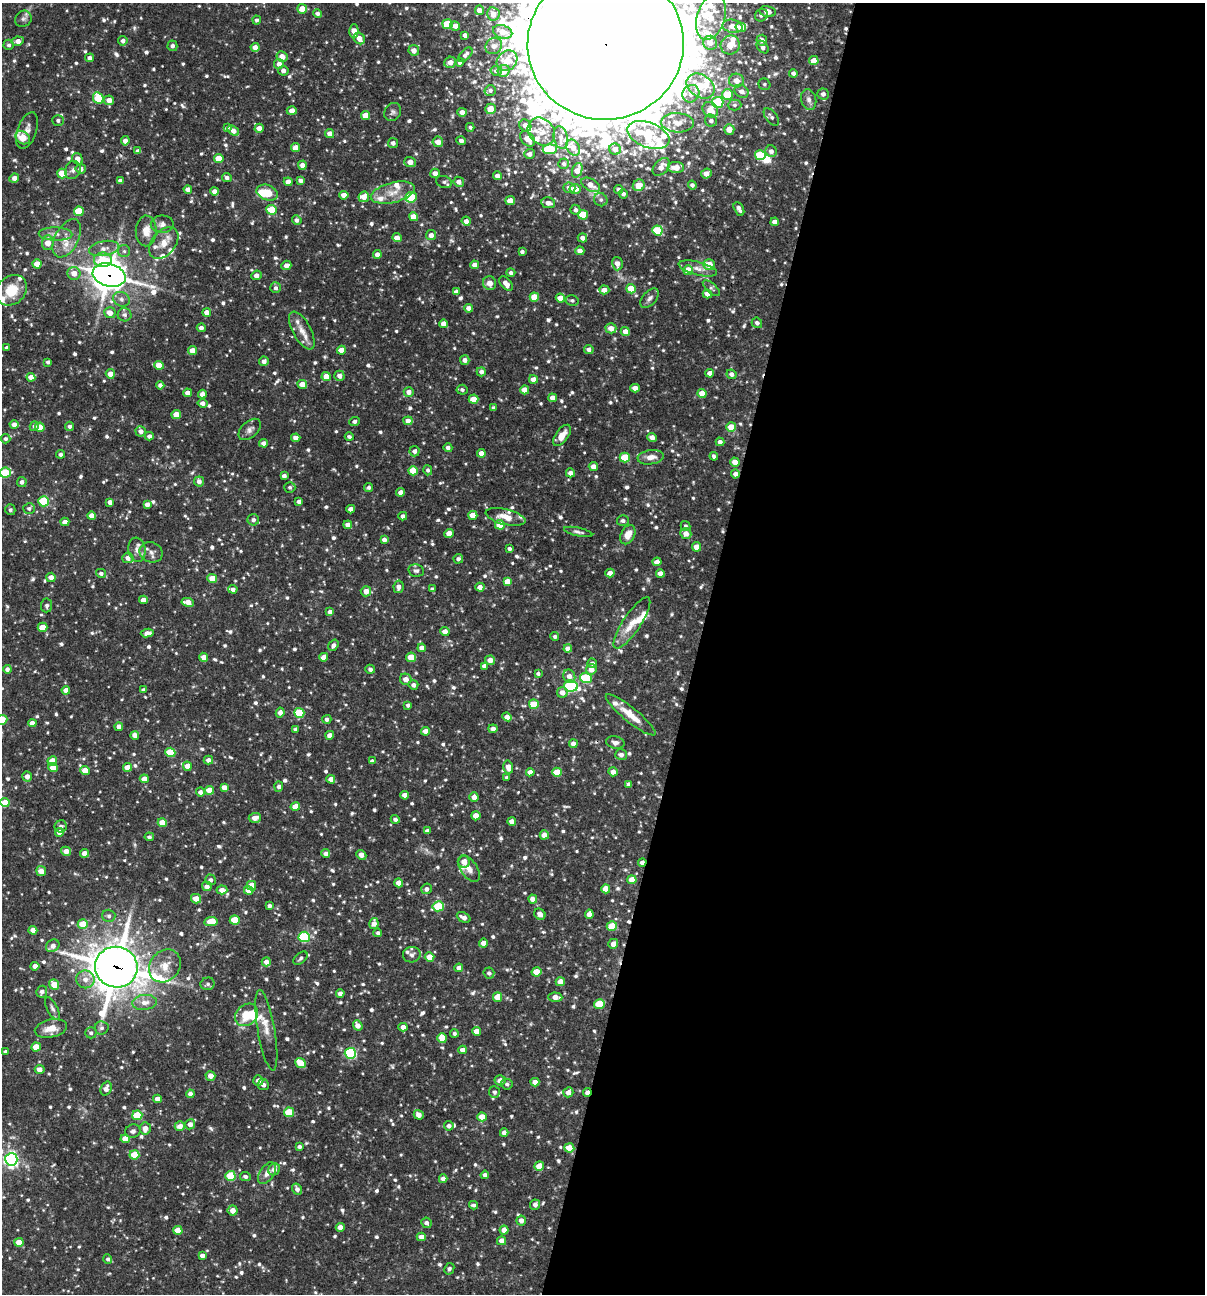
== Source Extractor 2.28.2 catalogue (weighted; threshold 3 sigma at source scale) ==
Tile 12 of 4 x 4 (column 4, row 3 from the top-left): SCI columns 3860-5062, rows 1293-2584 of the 5187 x 5168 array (HDU 1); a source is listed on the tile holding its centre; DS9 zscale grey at full resolution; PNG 1207 x 1296 px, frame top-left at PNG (2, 3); each listed source drawn as its Kron ellipse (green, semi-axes under 4 px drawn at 4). Shown black and unused: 42% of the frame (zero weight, under 3 of 4 exposures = <1% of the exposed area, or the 3 px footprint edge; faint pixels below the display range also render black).
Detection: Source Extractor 2.28.2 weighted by HDU 2 'WHT'; one run over the whole footprint, this tile lists its part. Background 0.0862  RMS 0.0039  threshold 0.0174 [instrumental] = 3 sigma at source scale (4.5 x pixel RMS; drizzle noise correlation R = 1.50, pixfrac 1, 0.05/0.05 arcsec/px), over >= 5 px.
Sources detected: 974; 2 inside a brighter object's white glare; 2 cosmic-ray / hot-pixel residue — neither listed nor drawn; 36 inside a brighter listed object's ellipse — not listed separately; of the other 934, all 500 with FLUX_AUTO >= 0.924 (the completeness limit of this list) listed and drawn (434 fainter detections not listed), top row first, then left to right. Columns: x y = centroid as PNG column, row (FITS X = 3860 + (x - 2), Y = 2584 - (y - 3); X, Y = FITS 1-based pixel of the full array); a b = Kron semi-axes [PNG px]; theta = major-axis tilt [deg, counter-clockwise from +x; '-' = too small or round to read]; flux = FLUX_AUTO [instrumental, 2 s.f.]
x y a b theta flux
302 9 5 5 - 4
479 10 5 4 - 2.4
768 11 8 5 -13 3.2
317 13 4 4 - 1.3
493 14 6 6 - 3.4
761 15 6 6 - 1.4
711 17 23 14 73 10
23 19 9 7 41 1.4
257 20 4 4 - 0.97
447 24 5 5 - 15
455 26 5 4 - 2.4
733 26 10 6 -11 3.7
741 27 5 4 - 5.9
354 31 7 4 -89 4.1
503 32 10 6 -18 4.4
465 35 4 4 - 1.7
359 38 6 5 - 3.1
762 40 5 5 - 2.4
18 41 6 4 10 2.7
123 41 4 4 - 1.5
710 43 7 7 - 3.2
606 44 78 76 9 15000
9 45 5 5 - 1.1
730 45 10 9 - 5.5
172 46 5 5 - 1.3
494 46 9 7 38 1.6
763 47 7 5 -47 1.3
255 48 4 4 - 3.3
414 50 5 5 - 2.9
465 55 9 5 45 1.5
282 56 5 5 - 3
90 58 4 4 - 1.5
507 61 11 9 47 5.3
814 61 4 4 - 5.6
450 62 6 5 - 3.2
460 62 4 4 - 1.8
279 64 5 5 - 2.4
283 71 5 5 - 1.7
496 71 5 5 - 1.1
504 71 6 5 - 3.2
793 73 4 4 - 1.4
736 81 7 7 - 3.5
764 84 6 5 - 0.92
701 86 15 11 -34 9.8
490 90 6 5 - 1.1
741 91 7 6 - 2.4
691 94 9 8 - 2
823 94 5 5 - 1.4
727 95 5 5 - 9.9
98 98 6 5 - 15
109 100 5 5 - 3.3
809 100 10 7 -76 1.8
717 102 6 5 - 22
735 105 7 5 1 1
490 109 5 5 - 5.3
710 110 8 7 - 4.5
292 111 5 4 - 2.9
393 112 9 8 - 1.3
462 112 4 4 - 2.5
365 115 4 4 - 5.6
771 117 10 5 -51 1.3
58 120 5 5 - 1.1
711 121 6 6 - 1.7
678 123 16 9 -3 4.6
525 125 6 5 - 2.5
470 127 4 4 - 0.94
227 128 4 4 - 1.1
259 128 4 4 - 2.5
729 129 5 5 - 4.6
27 130 19 9 71 2.9
233 131 6 4 -37 3.1
541 132 15 12 -48 5.2
330 133 5 4 - 2.6
648 135 22 12 -21 13
561 137 11 7 -77 1.9
23 138 8 6 -35 6.2
528 139 9 6 -45 4.2
125 141 4 4 - 2.5
461 141 5 4 - 1.6
438 142 5 5 - 3
393 143 5 5 - 1.6
295 148 4 4 - 4.1
573 148 8 6 -57 3.6
550 149 7 5 3 18
615 149 6 5 - 2.9
138 151 4 4 - 1.8
771 151 6 5 - 1.9
529 154 5 5 - 1.7
760 155 5 5 - 18
219 158 5 4 - 6.6
77 159 6 5 - 2.3
410 162 6 5 - 3.3
564 164 5 5 - 0.93
302 165 5 4 - 2.3
661 167 10 6 47 3.4
676 167 8 5 -2 4.3
81 169 5 5 - 2
73 170 9 7 65 1.7
577 170 7 5 68 3.9
62 173 5 5 - 9.5
435 173 5 4 - 2.4
706 173 5 5 - 3.1
497 176 4 4 - 2.5
14 178 5 4 - 2.5
227 178 5 4 - 1.4
300 180 4 4 - 1.4
120 181 4 4 - 1.5
288 182 4 4 - 2.9
444 182 8 6 -22 1.1
459 182 5 5 - 2.3
590 185 10 6 -30 3.5
639 185 6 5 - 6.1
692 185 4 4 - 1.2
569 188 6 5 - 3
188 189 4 4 - 2.5
575 189 5 5 - 4.2
619 190 4 4 - 1.4
214 191 4 4 - 2.3
267 193 11 7 -21 8.6
393 193 22 10 14 5.9
623 194 4 4 - 1.1
344 195 4 4 - 3.6
364 197 5 5 - 3.3
411 197 6 5 - 17
601 200 7 6 - 1.3
510 201 4 4 - 3.7
548 203 7 5 -10 2.6
739 209 7 4 -62 1.6
271 210 5 5 - 11
576 210 5 5 - 1.5
79 211 5 4 - 13
583 215 5 5 - 11
413 217 4 4 - 5.4
297 220 5 4 - 1.5
466 221 4 4 - 2
775 222 4 4 - 3.2
162 224 11 8 2 2.2
657 230 5 5 - 17
146 231 15 10 89 4.9
55 234 17 6 -2 2.8
431 235 5 5 - 2.5
67 238 21 11 63 5.7
397 238 5 4 - 2.6
582 238 5 4 - 1.8
48 243 7 6 - 4.5
164 243 18 12 50 5.1
104 248 15 7 11 3.1
124 251 6 6 - 1
580 251 4 4 - 2.6
522 252 4 3 - 1.2
377 254 4 4 - 2.4
103 260 9 7 2 11
37 264 4 4 - 4.9
617 264 7 5 -75 2.7
286 265 5 4 - 2.1
475 265 4 4 - 2.4
709 265 6 5 - 6.3
698 268 20 6 -14 3.3
688 270 5 5 - 6.7
74 273 6 6 - 3.5
511 273 4 4 - 1
109 275 17 11 -15 620
256 275 5 4 - 2.8
490 283 7 6 - 2.9
506 284 8 5 -49 2.4
276 288 5 5 - 1.2
711 288 11 5 -41 1
631 289 5 4 - 8.2
11 290 17 13 44 9.2
604 290 5 4 - 2.6
456 292 4 4 - 1.5
707 294 5 4 - 2.9
534 297 4 4 - 8.2
560 298 4 4 - 4.7
650 298 11 7 47 1.6
121 299 8 7 - 1.6
572 300 6 5 - 0.97
469 308 4 4 - 2.3
207 312 4 4 - 2.8
110 313 6 5 - 3.3
125 315 7 6 - 1.2
757 323 5 5 - 1.4
443 324 4 4 - 2.7
201 328 4 4 - 1.5
611 328 5 5 - 3.3
302 331 21 9 -62 4.5
625 332 5 4 - 3.3
7 348 4 3 - 1.2
589 349 5 4 - 1.5
341 350 4 4 - 3.8
192 351 4 4 - 4
465 360 5 4 - 2
264 361 5 4 - 1.8
48 362 4 4 - 1
159 365 5 4 - 5.1
481 372 4 4 - 1.6
710 373 4 4 - 2.6
110 374 5 4 - 3.1
731 374 5 4 - 1.8
326 376 4 4 - 4.3
339 376 5 5 - 2.3
31 377 4 4 - 3.3
533 379 4 4 - 3.4
302 384 5 4 - 4.1
160 385 4 4 - 1.3
635 388 4 4 - 3
462 390 5 5 - 1
525 390 4 4 - 5.1
409 392 5 4 - 2.4
188 393 4 4 - 2.4
702 393 4 4 - 5.3
202 394 4 4 - 2.7
552 398 4 4 - 2.9
474 399 5 4 - 7.5
203 403 5 4 - 1.6
494 408 4 3 - 1.1
176 415 4 4 - 6.1
408 421 4 4 - 2.6
354 422 5 4 - 1.2
14 425 4 4 - 2.4
34 426 5 4 - 0.97
70 426 4 4 - 1.4
40 427 4 4 - 7.1
731 427 5 4 - 8.2
250 429 13 8 42 2
141 431 5 5 - 2.1
562 435 12 6 54 4.2
149 436 4 4 - 1.4
349 437 4 3 - 1
652 437 5 4 - 2.5
296 438 4 4 - 2.4
6 439 5 5 - 0.94
720 442 4 4 - 1.6
264 443 4 4 - 2.2
448 448 4 4 - 1.4
414 451 5 5 - 1.5
481 453 4 4 - 3.1
61 454 4 4 - 1.2
714 456 4 3 - 1.1
651 457 13 7 8 3.3
625 458 5 5 - 14
735 462 5 4 - 3.6
593 467 4 4 - 2.9
428 470 5 4 - 1
413 471 5 4 - 9.2
5 473 5 5 - 15
570 473 4 4 - 1.9
735 474 4 4 - 1.9
284 476 4 4 - 1.5
199 481 5 5 - 1.7
22 482 5 5 - 1.4
290 487 5 5 - 1.1
369 487 4 4 - 0.96
401 492 4 4 - 2.6
44 501 5 5 - 20
110 502 4 4 - 2
299 502 4 4 - 2
147 504 4 4 - 2.2
29 508 6 5 - 1.1
351 509 4 4 - 2.4
10 510 5 5 - 1
473 515 4 4 - 5.1
92 516 4 4 - 3
403 516 4 4 - 1.6
505 517 20 7 -14 5.1
253 520 6 5 - 1.4
623 521 6 5 - 1.1
65 522 4 4 - 3
348 525 4 4 - 2.5
500 525 5 5 - 6.6
686 526 5 4 - 0.92
578 532 14 4 -12 1.3
449 533 4 4 - 4.2
686 533 5 5 - 3.1
628 535 10 6 62 4.2
384 540 4 4 - 1.7
696 547 4 4 - 3.4
509 549 4 3 - 1.1
137 550 12 8 -81 2.4
151 552 12 10 -23 2.4
128 558 5 5 - 2.2
458 559 5 4 - 1.3
657 562 4 4 - 3.1
416 571 8 6 -11 1.1
101 573 5 4 - 1.2
610 573 4 4 - 2.7
660 573 4 4 - 2.8
51 577 4 4 - 2.5
212 578 5 4 - 6.8
507 582 4 4 - 5.4
398 587 6 5 - 2
480 587 4 4 - 2.5
233 589 4 4 - 1.5
432 589 4 3 - 1
366 591 5 5 - 3.1
143 600 4 4 - 2.6
188 602 6 4 -10 4.4
47 605 7 5 85 1.2
330 612 4 4 - 1.8
632 623 30 9 56 6.7
43 627 5 4 - 4.8
445 631 4 4 - 2.6
147 633 6 4 7 2.2
555 636 4 4 - 1.1
333 645 6 4 53 1.5
422 648 4 4 - 3.2
568 649 4 4 - 2.6
204 657 4 4 - 3
324 657 4 4 - 3.4
411 657 5 4 - 7.6
490 660 5 4 - 2.8
592 663 5 4 - 1.6
484 666 4 4 - 2
7 669 4 4 - 1.4
370 669 5 4 - 1.5
591 669 5 5 - 3.3
538 674 4 4 - 1.1
569 676 7 6 - 2.5
586 678 6 5 - 21
406 679 6 5 - 2.9
413 685 5 4 - 1.7
571 686 7 5 -11 40
66 690 4 4 - 2.5
143 690 4 4 - 1.2
562 692 5 5 - 2.5
534 704 5 5 - 9.9
408 705 4 4 - 0.94
280 713 5 4 - 2.1
299 713 5 5 - 18
631 715 31 7 -39 7.3
507 717 5 4 - 2.8
327 719 4 4 - 1.2
2 720 6 5 - 11
32 723 4 4 - 2.4
119 727 4 4 - 3.1
295 729 4 4 - 0.93
493 729 4 4 - 2.3
426 731 4 4 - 2.4
135 735 4 4 - 2.7
330 735 4 4 - 2.7
615 742 9 6 -12 1.6
573 744 4 4 - 2.7
170 752 5 4 - 13
621 755 6 5 - 1.6
208 760 5 4 - 2
52 761 5 4 - 4.8
372 761 4 4 - 1.2
187 766 4 4 - 3.4
53 767 5 4 - 5.2
127 767 4 4 - 4.8
508 767 6 5 - 3.2
85 771 4 4 - 6
530 772 4 4 - 2.7
557 772 5 4 - 9.9
613 772 5 4 - 2.6
27 776 5 5 - 2.5
507 778 4 3 - 0.99
144 779 4 4 - 3.6
331 779 4 4 - 2.9
629 784 4 4 - 1.2
224 787 4 4 - 2.4
279 787 5 4 - 1.3
210 790 5 4 - 6.4
200 792 4 4 - 1.7
405 795 4 4 - 3
474 797 4 4 - 2.9
5 803 4 4 - 7.1
295 807 4 4 - 5
476 816 4 4 - 5
255 818 6 5 - 3
395 819 4 4 - 1.4
512 821 4 4 - 2.6
162 823 4 4 - 6.5
61 826 6 6 - 1.2
427 831 4 4 - 1.4
59 832 4 4 - 2.7
544 835 5 4 - 3.6
149 837 5 4 - 0.94
66 851 5 4 - 3.1
84 853 4 4 - 3.1
326 854 4 4 - 1.7
361 855 5 4 - 2.8
464 862 6 6 - 3.3
642 862 4 4 - 1.7
469 869 15 8 -54 2.8
41 871 5 5 - 3.3
210 880 5 5 - 1.2
632 880 4 4 - 5.8
399 883 4 4 - 4
207 886 5 5 - 2.3
251 886 5 4 - 6.5
426 889 5 5 - 1.5
606 889 4 4 - 5.2
222 890 5 4 - 3
249 890 5 4 - 4.6
196 899 5 4 - 3.9
533 899 5 4 - 2.9
269 906 4 3 - 1.1
438 906 5 5 - 17
540 914 6 5 - 2.3
589 914 4 4 - 2.7
109 916 6 6 - 0.99
464 917 7 4 -24 2.2
235 920 5 4 - 9.8
211 922 7 4 8 7
374 923 5 4 - 2.7
83 924 5 5 - 9.1
612 926 5 4 - 9.1
33 930 4 4 - 3.6
378 933 4 4 - 0.99
304 937 5 5 - 32
484 943 4 4 - 3.9
613 944 5 4 - 2.8
53 946 7 6 - 2.5
412 955 9 7 12 1.5
430 957 5 4 - 4.6
301 958 8 5 44 0.93
266 962 4 4 - 2.4
35 966 4 4 - 2.5
165 966 17 14 50 6.4
116 967 21 20 - 1200
459 968 4 4 - 2.6
537 972 5 4 - 7.5
489 973 5 5 - 1.3
85 979 9 9 - 3
560 982 4 4 - 3.3
208 984 7 6 - 1
54 985 5 4 - 7.4
42 992 6 5 - 1.5
340 994 4 4 - 2.4
498 997 4 4 - 5.9
555 997 7 4 -2 3.5
144 1002 12 7 6 3.1
599 1004 5 5 - 12
52 1008 12 5 -64 1.4
246 1015 12 10 41 9.2
358 1025 5 4 - 2.7
403 1027 4 4 - 2.4
51 1028 16 9 11 5.2
102 1028 7 6 - 1.1
266 1030 41 8 -80 5.1
476 1031 4 4 - 3.6
91 1033 5 5 - 1.1
454 1033 4 4 - 1
442 1038 5 4 - 7.8
36 1047 4 4 - 6.5
462 1050 4 4 - 2.5
6 1052 4 3 - 1.2
350 1053 5 5 - 46
301 1063 6 4 -40 9.5
40 1069 5 4 - 2.6
210 1076 5 5 - 2.7
258 1080 5 5 - 2.4
500 1080 5 5 - 2.2
535 1082 4 4 - 2.7
507 1084 6 5 - 0.92
263 1085 6 5 - 1.5
106 1089 7 5 71 2.5
494 1092 6 5 - 1.1
568 1092 5 4 - 2.7
587 1093 4 3 - 2.6
190 1094 4 4 - 1.8
157 1099 4 4 - 2.7
289 1112 5 5 - 13
137 1115 5 5 - 16
419 1115 5 4 - 2.6
482 1117 5 4 - 5.5
190 1124 5 5 - 2.6
180 1126 5 4 - 3
449 1126 5 4 - 1.5
145 1128 6 5 - 2.9
133 1131 8 6 12 1.2
504 1133 4 4 - 2
125 1139 4 4 - 3.7
299 1147 4 4 - 1.1
569 1148 5 4 - 7.4
134 1155 5 4 - 11
11 1159 6 6 - 110
539 1166 5 4 - 6.7
274 1169 6 5 - 2.8
267 1173 12 7 57 2.6
485 1175 4 4 - 1.4
230 1176 5 5 - 15
245 1176 5 4 - 1.2
443 1179 4 4 - 2.3
297 1189 6 5 - 1.7
473 1205 4 4 - 0.98
535 1205 5 5 - 1.8
233 1210 5 5 - 3.5
521 1220 5 5 - 2.4
426 1223 5 5 - 1.5
340 1227 4 4 - 3.1
178 1230 5 4 - 6
504 1230 4 4 - 3.3
421 1237 4 4 - 3.1
502 1241 4 4 - 2.8
19 1242 5 4 - 4.5
202 1256 4 4 - 1.9
108 1259 4 4 - 0.94
449 1269 6 4 63 0.95
Overlapping masked pixels (flux is a lower limit): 5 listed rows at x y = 606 44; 109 275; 642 862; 116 967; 587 1093
Isophote crosses this tile's border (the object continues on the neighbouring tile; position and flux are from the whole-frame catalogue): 3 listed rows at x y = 606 44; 5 473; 2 720